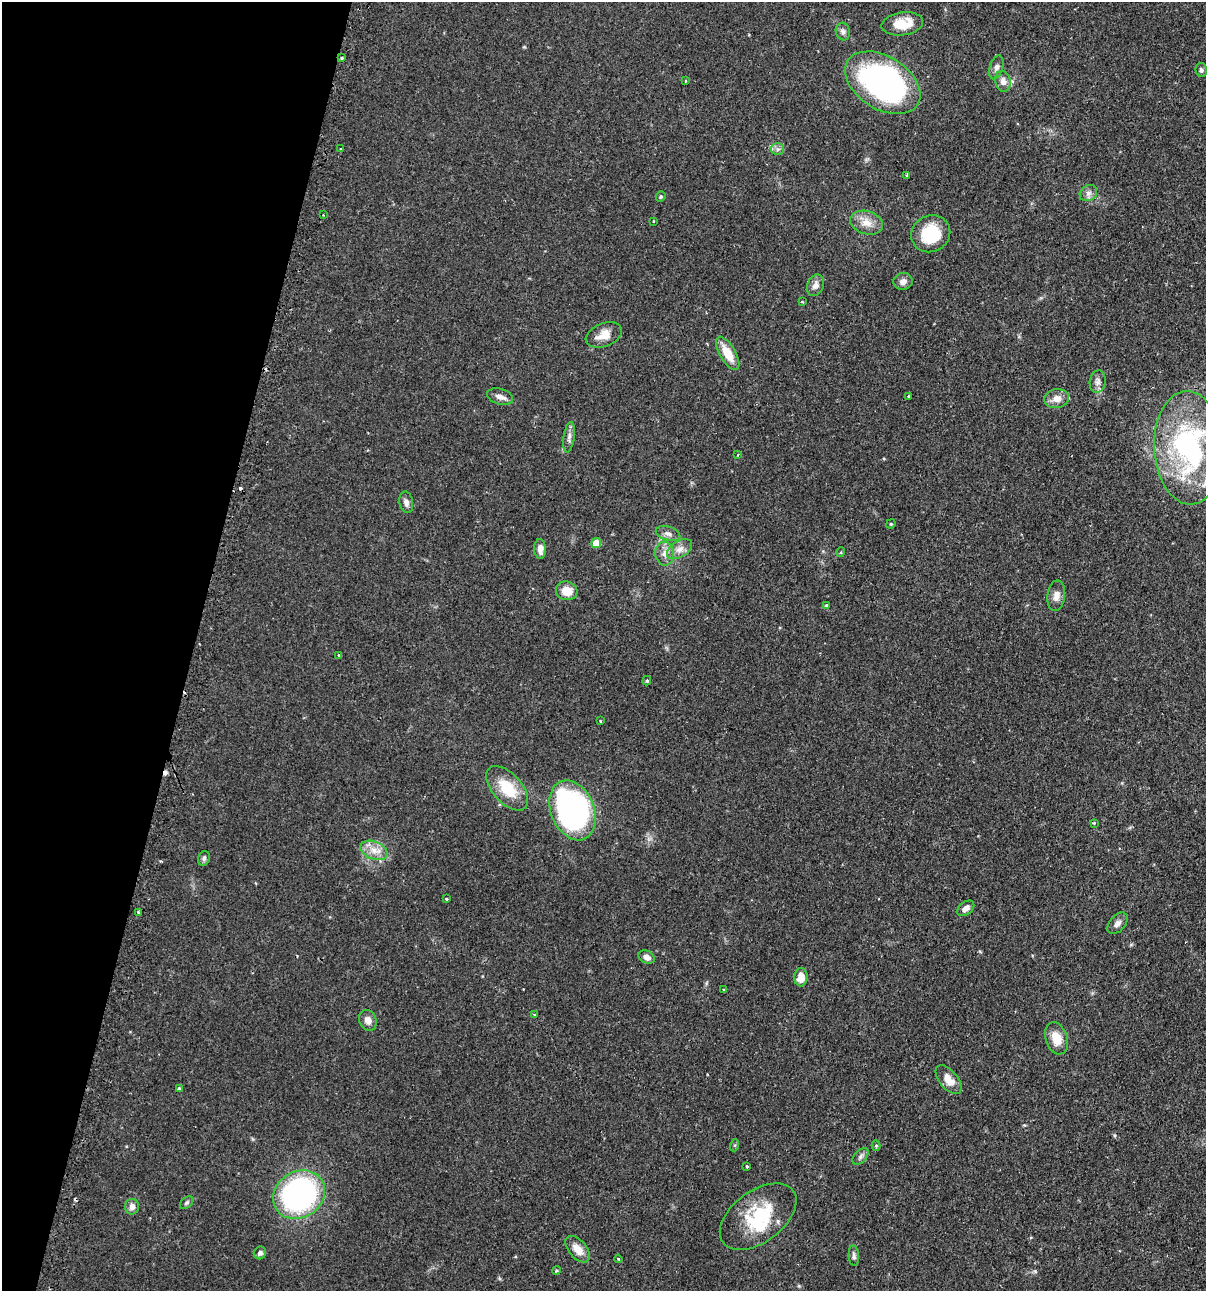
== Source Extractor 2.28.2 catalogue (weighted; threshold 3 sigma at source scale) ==
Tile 9 of 4 x 4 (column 1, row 3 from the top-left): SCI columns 154-1357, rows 1325-2613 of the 5247 x 5227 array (HDU 1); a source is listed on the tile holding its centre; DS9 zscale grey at full resolution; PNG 1208 x 1293 px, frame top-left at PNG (2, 2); each listed source drawn as its Kron ellipse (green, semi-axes under 4 px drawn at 4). Shown black and unused: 16% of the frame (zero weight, under 2 of 3 exposures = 4% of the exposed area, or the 3 px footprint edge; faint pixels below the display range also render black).
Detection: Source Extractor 2.28.2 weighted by HDU 2 'WHT'; one run over the whole footprint, this tile lists its part. Background 0.0889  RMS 0.0054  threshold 0.0242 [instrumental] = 3 sigma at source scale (4.5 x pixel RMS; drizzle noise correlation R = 1.50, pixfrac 1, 0.05/0.05 arcsec/px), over >= 5 px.
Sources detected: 84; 1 inside a brighter object's white glare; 6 cosmic-ray / hot-pixel residue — neither listed nor drawn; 4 inside a brighter listed object's ellipse — not listed separately; the other 73 listed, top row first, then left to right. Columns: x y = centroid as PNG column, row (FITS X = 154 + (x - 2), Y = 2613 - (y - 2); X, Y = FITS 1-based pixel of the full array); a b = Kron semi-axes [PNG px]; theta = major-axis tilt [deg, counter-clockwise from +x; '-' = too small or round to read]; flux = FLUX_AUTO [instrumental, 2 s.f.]
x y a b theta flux
902 24 21 11 8 12
843 32 9 7 -72 2.2
342 58 3 3 - 0.73
996 67 12 6 72 2.1
1201 70 7 5 -75 1.3
685 81 4 3 - 0.42
1003 81 10 7 -80 3.1
883 83 41 26 -32 140
341 149 3 3 - 0.49
778 149 6 6 - 1.5
907 175 3 3 - 1.9
1088 193 9 7 34 2.3
661 197 5 4 - 0.74
323 215 2 2 - 0.4
653 221 3 2 - 0.61
867 223 17 11 -17 6.3
931 234 20 18 27 21
903 281 10 8 12 2.9
815 285 11 8 67 3.1
802 302 3 3 - 0.65
604 335 19 11 21 6.8
728 353 19 8 -60 9.8
1098 381 11 8 80 2.4
909 396 3 3 - 1.6
500 397 13 7 -16 2.9
1057 399 12 9 8 4.7
569 437 15 5 81 2.4
1189 448 57 34 -87 110
738 454 4 3 - 0.51
406 502 11 6 -79 2.3
891 524 5 4 - 0.66
668 534 12 7 -17 2.5
596 543 5 5 - 8.6
540 549 10 6 -87 3.5
680 549 14 8 32 4
841 552 5 3 - 0.5
665 554 12 9 -84 4
567 591 11 9 -14 7.1
1056 596 15 9 83 3.6
826 605 4 3 - 0.64
339 655 3 3 - 0.57
647 681 5 4 - 0.73
600 721 3 2 - 0.41
507 788 27 14 -48 17
573 810 31 21 -67 150
1094 823 4 3 - 0.48
374 850 14 8 -22 5.5
204 858 7 5 72 1.3
446 899 2 2 - 0.46
966 908 9 6 37 3.1
139 912 3 3 - 2.4
1117 923 13 7 48 2.7
647 957 8 6 -28 2.8
801 977 9 6 85 6.7
723 990 3 2 - 0.62
534 1014 3 2 - 0.45
368 1020 11 8 -64 3.3
1056 1038 17 11 -72 8.2
949 1080 17 9 -51 5.6
179 1089 4 4 - 1
735 1145 6 4 72 0.73
876 1146 5 4 - 0.67
860 1156 10 6 46 1.6
747 1167 3 3 - 2.9
299 1195 27 23 34 150
187 1203 7 5 41 1.1
132 1207 8 7 - 2.9
758 1217 44 25 37 32
578 1249 15 9 -49 6
260 1253 6 6 - 1.7
854 1256 10 5 -86 1.5
618 1259 4 3 - 0.49
556 1271 4 3 - 0.62
Overlapping masked pixels (flux is a lower limit): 1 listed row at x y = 342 58